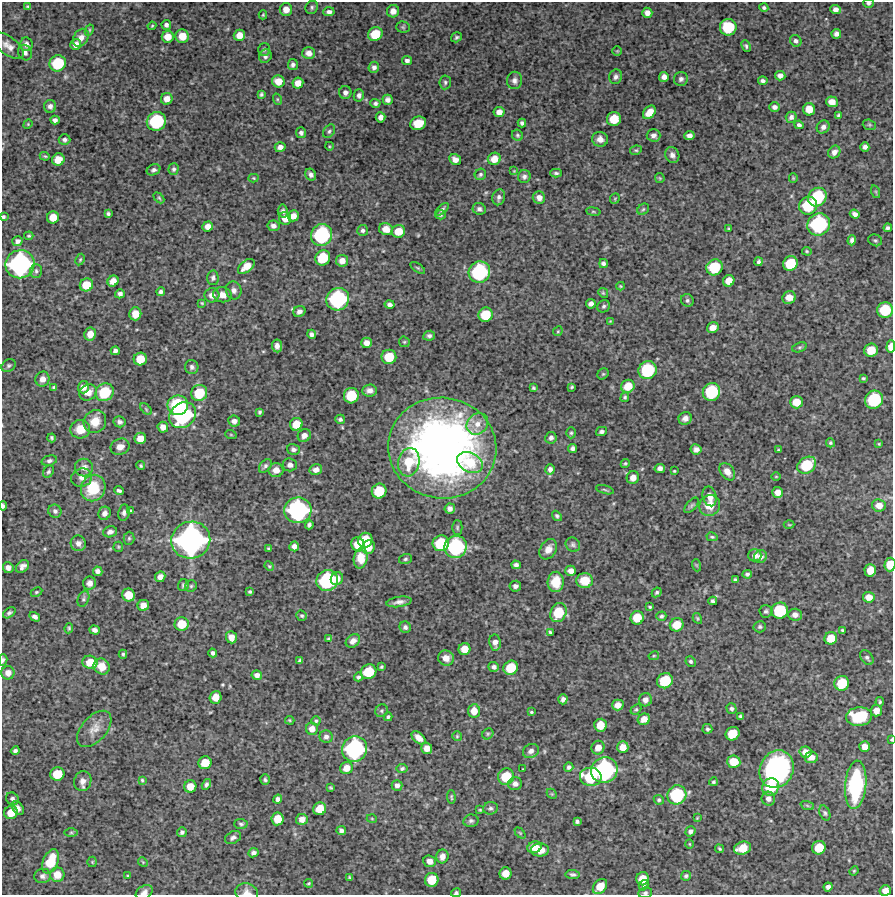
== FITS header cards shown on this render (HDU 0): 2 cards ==
NAXIS1  =                  891 /Length X axis
NAXIS2  =                  893 /Length Y axis

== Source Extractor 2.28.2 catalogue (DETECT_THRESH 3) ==
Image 891 x 893 px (HDU 0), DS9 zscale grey, 1 PNG px = 1 image px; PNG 895 x 897 px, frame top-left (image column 1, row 893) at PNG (2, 2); each listed source drawn as its Kron ellipse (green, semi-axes under 4 px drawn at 4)
Background 4390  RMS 190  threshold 584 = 3 sigma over >= 5 px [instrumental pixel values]
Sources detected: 474; all 474 listed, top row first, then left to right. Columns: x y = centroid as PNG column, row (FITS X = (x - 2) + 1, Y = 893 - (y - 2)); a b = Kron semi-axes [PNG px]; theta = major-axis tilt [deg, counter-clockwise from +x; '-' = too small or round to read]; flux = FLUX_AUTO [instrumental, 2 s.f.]
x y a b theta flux
869 3 5 4 - 2.9e+04
28 6 3 3 - 1.6e+04
312 7 7 6 - 2.7e+04
764 8 4 4 - 2.4e+04
286 9 6 6 - 1.1e+05
835 9 5 4 - 6.0e+04
393 11 6 6 - 9.4e+04
329 12 5 4 - 4.7e+04
647 13 5 5 - 6.1e+04
263 15 4 3 - 1.5e+04
166 25 5 4 - 4.0e+04
152 26 4 3 - 1.4e+04
403 27 7 5 -3 2.1e+04
728 27 8 8 - 5.5e+05
89 30 6 4 62 1.7e+04
375 34 7 6 - 2.8e+05
836 34 5 4 - 4.8e+04
239 35 6 5 - 1.2e+05
182 36 7 6 - 1.8e+05
168 37 6 6 - 1.5e+05
456 37 6 4 36 2.2e+04
81 38 9 7 57 8.8e+04
796 41 6 5 - 3.5e+04
26 44 7 6 - 6.0e+04
76 44 6 5 - 7.3e+04
8 46 18 8 -38 1.0e+05
746 46 6 4 -67 2.5e+04
264 49 6 5 - 2.6e+04
617 51 4 4 - 1.4e+04
25 53 8 6 -64 4.9e+04
309 53 6 6 - 8.2e+04
265 56 7 6 - 3.7e+04
407 60 5 4 - 4.0e+04
58 63 8 8 - 5.4e+05
293 65 5 5 - 4.1e+04
374 67 5 5 - 4.3e+04
780 76 5 5 - 5.7e+04
616 77 7 6 - 3.8e+04
664 77 5 5 - 6.3e+04
681 79 7 7 - 4.5e+04
515 80 8 7 - 5.0e+04
278 81 6 6 - 1.4e+05
763 81 4 3 - 3.2e+04
445 82 7 6 - 2.8e+04
298 83 5 5 - 1.1e+05
345 92 6 6 - 5.5e+04
261 94 4 3 - 2.1e+04
359 95 6 5 - 4.1e+04
167 99 6 6 - 9.9e+04
277 99 6 4 -72 1.5e+04
387 100 5 5 - 5.2e+04
832 102 6 5 - 1.1e+05
375 103 5 4 - 3.1e+04
50 106 6 6 - 4.8e+04
775 107 5 5 - 4.6e+04
809 109 6 6 - 1.7e+05
499 112 5 5 - 8.4e+04
649 112 7 5 47 1.6e+05
838 115 4 3 - 1.9e+04
381 117 5 5 - 6.0e+04
791 117 5 5 - 4.8e+04
614 119 7 6 - 2.7e+05
55 120 4 4 - 4.5e+04
156 121 10 9 - 8.7e+05
418 123 8 6 20 2.8e+05
522 123 4 4 - 3.2e+04
28 124 5 4 - 1.2e+04
799 125 4 3 - 3.1e+04
869 125 7 5 -20 2.0e+04
823 127 7 6 - 5.3e+04
329 131 7 5 56 2.8e+04
301 133 5 5 - 3.8e+04
517 135 6 5 - 2.2e+04
653 135 7 6 - 4.9e+04
689 136 5 4 - 5.7e+04
600 139 8 7 - 8.1e+04
65 140 6 5 - 3.5e+04
329 146 4 3 - 1.1e+04
280 147 5 5 - 5.5e+04
865 147 4 4 - 4.3e+04
636 150 6 4 9 1.9e+04
834 152 7 5 56 6.7e+04
672 155 8 6 -61 5.0e+04
45 156 5 4 - 1.6e+04
494 159 6 6 - 1.3e+05
58 160 6 6 - 1.6e+05
455 160 6 5 - 7.5e+04
174 169 6 5 - 2.9e+04
154 170 7 5 27 3.9e+04
514 171 4 4 - 1.1e+04
556 173 6 3 -1 2.5e+04
480 174 6 5 - 2.6e+04
311 175 6 5 - 4.3e+04
524 177 6 6 - 3.8e+04
254 178 5 4 - 1.5e+04
660 178 5 4 - 1.5e+04
793 178 5 4 - 1.5e+04
876 192 6 4 -72 1.8e+04
499 197 8 6 74 4.6e+04
817 197 10 8 51 7.0e+05
159 198 6 4 -45 1.7e+04
539 198 6 6 - 6.9e+04
615 199 5 5 - 1.4e+04
808 206 9 8 - 5.5e+05
442 209 8 4 44 3.2e+04
479 209 6 6 - 3.5e+04
643 209 6 5 - 2.2e+04
283 211 6 5 - 4.0e+04
593 212 7 3 -8 1.6e+04
108 214 4 4 - 2.7e+04
855 214 5 4 - 5.4e+04
440 215 5 4 - 2.4e+04
293 216 5 5 - 9.1e+04
3 217 4 3 - 2.2e+04
53 217 6 6 - 1.7e+05
285 218 6 6 - 1.1e+05
819 224 11 11 - 1.3e+06
208 226 5 5 - 9.1e+04
273 226 6 5 - 4.9e+04
888 228 4 4 - 3.0e+04
386 229 7 6 - 1.3e+05
729 229 3 2 - 1.2e+04
363 230 5 5 - 3.4e+04
398 231 7 6 - 2.0e+05
321 235 11 10 - 1.1e+06
29 236 4 3 - 1.6e+04
852 240 5 4 - 3.6e+04
875 240 7 5 -22 2.4e+04
17 241 5 5 - 4.2e+04
807 251 5 4 - 1.5e+04
323 258 8 7 - 4.2e+05
80 260 6 4 63 1.7e+04
342 261 6 6 - 8.2e+04
759 262 4 3 - 3.0e+04
790 263 7 7 - 3.8e+05
20 264 15 14 - 2.2e+06
603 264 4 4 - 3.4e+04
246 266 10 5 40 1.2e+05
714 267 8 8 - 4.9e+05
418 268 8 4 -35 2.0e+04
36 271 7 6 - 3.3e+04
479 272 11 10 - 1.1e+06
213 278 7 5 -87 3.6e+04
113 281 6 5 - 1.1e+05
729 281 6 5 - 1.5e+05
86 285 7 6 - 2.3e+05
620 286 4 3 - 1.3e+04
234 290 9 7 -73 5.6e+04
161 292 4 4 - 3.2e+04
603 293 5 4 - 1.6e+04
120 294 5 4 - 4.0e+04
212 295 7 7 - 9.2e+04
222 295 9 7 -16 9.2e+04
789 298 7 6 - 1.0e+05
338 299 12 11 - 1.3e+06
687 300 6 6 - 2.9e+04
202 303 4 4 - 1.4e+04
390 304 5 4 - 4.4e+04
591 304 5 4 - 5.2e+04
604 306 6 5 - 2.8e+04
885 310 8 7 - 4.6e+05
299 311 6 5 - 4.8e+04
135 314 6 6 - 1.7e+05
485 315 7 7 - 3.5e+05
610 321 4 4 - 1.1e+04
713 328 6 5 - 1.0e+05
558 331 5 4 - 1.5e+04
90 334 6 6 - 1.2e+05
312 334 5 4 - 4.0e+04
429 336 6 5 - 3.3e+04
404 342 6 5 - 2.0e+04
366 343 5 5 - 8.7e+04
277 346 6 5 - 5.6e+04
799 347 7 4 19 2.3e+04
891 347 6 4 86 1.4e+05
871 350 7 6 - 2.3e+05
115 351 4 4 - 4.3e+04
389 357 7 7 - 2.9e+05
140 359 6 6 - 2.3e+05
9 366 7 5 32 2.7e+04
192 367 7 6 - 3.8e+04
647 370 9 8 - 7.6e+05
603 374 6 5 - 1.6e+04
863 378 3 3 - 1.8e+04
42 379 7 7 - 9.2e+04
628 386 7 6 - 2.0e+05
54 387 4 3 - 2.3e+04
83 387 6 5 - 8.5e+04
572 387 4 3 - 1.6e+04
533 388 4 3 - 2.0e+04
369 390 7 6 - 6.5e+04
88 392 9 7 29 1.1e+05
105 392 9 8 - 5.5e+05
711 392 9 8 - 7.1e+05
199 393 8 7 - 4.0e+05
351 396 7 7 - 4.1e+05
625 397 5 4 - 2.4e+04
874 400 9 8 - 7.4e+05
796 402 6 6 - 1.9e+05
178 405 10 9 - 9.3e+05
146 409 7 4 -46 2.0e+04
260 412 4 3 - 2.2e+04
183 415 14 12 39 1.5e+06
685 418 7 6 - 6.0e+04
340 419 5 4 - 2.8e+04
234 421 6 5 - 5.8e+04
95 422 12 11 - 2.0e+05
119 422 6 5 - 3.8e+04
296 424 6 6 - 1.9e+05
477 424 12 10 45 1.3e+05
163 427 5 5 - 8.7e+04
80 429 10 9 - 2.0e+05
601 431 6 4 15 3.3e+04
571 433 5 4 - 2.1e+04
231 435 6 3 -19 1.3e+04
304 435 7 6 - 6.8e+04
52 438 4 3 - 2.2e+04
140 438 6 5 - 1.3e+05
551 438 6 5 - 4.1e+04
830 443 4 4 - 2.1e+04
879 444 4 3 - 1.3e+04
120 447 10 8 21 8.7e+04
442 448 54 50 -8 6.9e+06
573 448 4 4 - 3.7e+04
293 449 6 5 - 3.9e+04
696 449 5 5 - 5.0e+04
778 450 3 3 - 1.3e+04
49 461 8 5 16 3.0e+04
409 462 14 10 76 3.4e+05
470 462 14 9 -27 2.7e+05
625 463 5 4 - 1.7e+04
290 465 7 6 - 5.6e+04
807 465 10 8 34 5.0e+05
141 466 4 3 - 1.9e+04
265 466 8 5 49 3.0e+04
84 467 9 9 - 7.9e+04
660 468 5 4 - 6.0e+04
550 469 5 4 - 4.5e+04
276 470 7 7 - 1.1e+05
316 470 6 5 - 7.0e+04
48 471 6 5 - 3.0e+04
674 471 3 3 - 1.3e+04
727 472 9 6 -53 9.5e+04
776 477 4 3 - 1.1e+04
82 478 11 9 21 6.9e+04
633 478 6 6 - 9.2e+04
93 488 13 12 - 4.7e+05
605 490 9 3 -15 1.8e+04
119 491 5 3 - 2.6e+04
379 491 7 7 - 3.6e+05
778 492 5 5 - 9.6e+04
710 496 10 7 -74 8.6e+04
691 505 9 5 49 2.8e+04
710 505 11 10 - 1.6e+05
879 505 7 6 - 9.7e+04
3 506 4 3 - 3.0e+04
450 508 5 5 - 5.3e+04
298 510 13 13 - 1.8e+06
55 511 7 6 - 4.0e+04
131 511 4 3 - 1.3e+04
124 512 8 5 80 3.8e+04
104 513 7 6 - 6.0e+04
557 516 5 4 - 2.7e+04
309 525 4 4 - 3.1e+04
789 525 5 3 - 1.2e+04
457 527 7 5 90 2.3e+04
110 532 7 5 18 4.4e+04
712 537 6 3 -13 1.7e+04
129 538 6 5 - 2.2e+04
191 540 19 18 - 3.6e+06
365 540 7 7 - 3.3e+05
78 543 8 7 - 6.5e+04
441 543 8 7 - 4.8e+05
358 544 7 6 - 2.4e+05
573 545 7 6 - 3.2e+04
294 546 5 5 - 5.7e+04
118 547 5 4 - 1.5e+04
369 547 7 6 - 1.2e+05
456 547 11 11 - 1.3e+06
269 549 4 3 - 1.8e+04
548 549 11 8 57 1.1e+05
755 555 7 6 - 6.8e+04
760 557 7 6 - 5.9e+04
361 558 10 7 80 2.0e+05
405 559 6 5 - 2.5e+04
890 564 7 5 85 2.4e+05
516 565 4 4 - 3.6e+04
696 565 6 4 -71 1.5e+04
22 566 7 5 41 5.9e+04
269 566 5 4 - 1.6e+04
8 568 5 5 - 6.4e+04
870 570 6 6 - 1.7e+05
98 571 5 4 - 5.2e+04
571 571 5 5 - 7.4e+04
747 574 5 3 - 2.5e+04
160 577 5 5 - 7.6e+04
337 579 7 6 - 9.4e+04
735 580 4 4 - 2.7e+04
327 581 11 10 - 1.1e+06
584 581 8 7 - 2.0e+05
556 582 10 8 87 2.6e+05
90 583 7 6 - 5.7e+04
183 585 6 5 - 2.5e+04
191 586 6 6 - 2.6e+04
515 586 6 5 - 4.4e+04
36 592 6 4 26 1.9e+04
250 592 3 3 - 1.8e+04
657 592 5 4 - 2.1e+04
129 595 6 6 - 2.1e+05
869 597 6 5 - 1.1e+05
83 599 8 5 68 3.0e+04
713 601 4 4 - 2.7e+04
399 602 12 5 8 6.4e+04
143 605 5 5 - 9.4e+04
650 607 4 3 - 1.7e+04
766 611 6 6 - 2.9e+04
780 611 8 8 - 5.8e+05
9 613 7 4 36 2.9e+04
558 613 10 7 63 3.9e+05
795 615 7 6 - 6.5e+04
302 616 5 5 - 2.1e+04
661 616 5 4 - 2.8e+04
35 617 6 4 -33 4.4e+04
637 618 7 6 - 2.4e+05
697 618 6 4 -61 1.7e+04
182 624 7 7 - 2.4e+05
677 625 7 6 - 2.0e+05
405 627 6 5 - 3.7e+04
760 627 6 5 - 2.6e+04
69 628 5 3 - 1.8e+04
95 630 5 4 - 4.4e+04
842 630 3 3 - 1.8e+04
550 632 3 3 - 1.6e+04
231 637 6 5 - 9.8e+04
831 638 6 6 - 2.0e+05
329 639 4 4 - 2.7e+04
353 641 8 6 40 7.0e+04
495 643 8 6 -81 7.4e+04
464 649 6 6 - 1.4e+05
213 653 4 4 - 3.4e+04
123 654 4 3 - 1.9e+04
654 656 5 4 - 1.4e+04
446 658 8 7 - 9.5e+04
867 658 8 6 -52 3.2e+04
3 660 5 4 - 2.8e+04
300 661 4 3 - 2.3e+04
691 661 5 5 - 2.3e+04
90 662 7 6 - 2.0e+05
102 666 8 7 - 1.5e+05
381 667 4 3 - 1.7e+04
494 667 5 5 - 4.1e+04
511 668 7 7 - 3.4e+05
369 672 8 7 - 3.9e+05
8 673 6 6 - 8.6e+04
257 675 5 4 - 5.3e+04
358 677 4 4 - 2.9e+04
665 681 8 7 - 4.4e+05
842 683 7 7 - 3.4e+05
216 697 6 6 - 1.4e+05
563 699 5 4 - 4.5e+04
645 700 7 6 - 6.5e+04
880 702 5 3 - 1.8e+04
618 705 6 5 - 8.8e+04
636 709 6 4 40 2.0e+04
731 709 5 5 - 3.2e+04
381 711 6 6 - 2.4e+04
474 711 6 6 - 1.4e+05
876 711 6 5 - 9.5e+04
531 712 3 3 - 1.4e+04
740 716 3 3 - 1.7e+04
388 717 4 3 - 2.3e+04
859 717 13 9 5 5.5e+05
644 719 6 5 - 1.1e+05
290 720 4 3 - 1.4e+04
316 721 4 4 - 2.0e+04
600 725 6 6 - 1.9e+05
94 729 21 12 48 1.5e+05
312 729 6 6 - 8.7e+04
707 729 5 5 - 2.3e+04
488 734 6 5 - 2.0e+04
733 734 7 6 - 2.7e+05
457 736 5 5 - 1.7e+04
326 737 6 6 - 4.5e+04
419 738 8 5 -43 9.1e+04
891 739 3 2 - 1.4e+04
623 747 6 5 - 1.3e+05
865 747 5 5 - 9.1e+04
427 748 6 5 - 8.6e+04
598 748 7 6 - 1.1e+05
355 749 13 12 - 1.6e+06
15 751 4 4 - 3.4e+04
531 751 8 6 30 5.9e+04
806 752 6 5 - 1.1e+05
811 757 6 6 - 7.9e+04
734 762 7 6 - 2.1e+05
205 763 6 6 - 2.1e+05
569 767 4 4 - 2.8e+04
347 768 6 6 - 1.1e+05
402 769 5 4 - 2.5e+04
523 769 2 2 - 8.9e+03
777 769 19 16 62 2.2e+06
604 770 13 12 - 1.8e+06
57 774 7 6 - 2.8e+05
506 777 8 7 - 3.5e+05
591 777 11 9 -8 6.0e+05
142 780 4 4 - 1.6e+04
265 780 5 4 - 2.3e+04
83 781 10 8 73 7.2e+04
713 782 4 3 - 1.9e+04
206 784 6 4 57 3.2e+04
515 784 7 6 - 5.9e+04
397 785 5 5 - 5.1e+04
856 785 24 10 85 1.3e+06
190 786 6 6 - 1.5e+05
771 787 9 8 - 4.3e+05
331 788 4 3 - 1.7e+04
552 794 6 4 -44 1.4e+04
677 795 10 9 - 8.3e+05
451 797 6 3 -85 1.8e+04
12 799 7 6 - 4.3e+04
278 799 4 4 - 4.6e+04
768 799 7 6 - 5.9e+04
659 800 5 4 - 2.2e+04
807 805 7 4 -20 2.6e+04
18 808 8 5 -55 4.7e+04
490 808 7 6 - 3.4e+04
320 809 7 6 - 2.1e+05
480 810 3 3 - 1.4e+04
11 812 7 6 - 1.8e+05
825 813 8 5 -68 2.8e+04
697 818 4 3 - 1.2e+04
278 819 6 6 - 2.0e+05
302 819 6 5 - 8.7e+04
372 819 5 3 - 1.1e+04
471 821 7 6 - 3.6e+04
577 821 4 3 - 2.5e+04
241 824 6 5 - 2.7e+04
341 831 5 4 - 4.1e+04
690 831 5 5 - 3.9e+04
182 832 5 4 - 2.9e+04
71 833 6 4 0 2.2e+04
520 833 6 4 -45 1.6e+04
233 837 8 6 28 3.8e+04
689 844 5 3 - 1.2e+04
535 847 7 5 19 1.3e+05
743 848 9 6 17 2.3e+05
819 848 7 6 - 2.7e+05
719 849 4 3 - 1.6e+04
540 850 9 6 2 1.6e+05
253 853 5 4 - 4.1e+04
442 856 7 6 - 8.7e+04
51 861 12 7 68 3.6e+05
429 861 6 5 - 8.4e+04
92 862 5 5 - 1.5e+04
143 862 5 4 - 1.4e+04
854 871 5 4 - 1.4e+04
506 873 6 6 - 1.5e+05
572 874 7 4 -6 3.2e+04
57 875 7 7 - 1.6e+05
43 876 8 7 - 4.6e+04
128 876 4 4 - 1.4e+04
686 876 5 4 - 2.6e+04
350 878 4 3 - 1.8e+04
642 879 7 6 - 1.8e+05
432 880 7 6 - 2.7e+05
308 883 4 4 - 1.7e+04
643 885 5 4 - 3.0e+04
600 886 8 6 48 1.9e+05
828 887 4 4 - 4.3e+04
885 891 5 5 - 9.8e+04
144 892 9 6 31 6.2e+04
247 892 11 9 -15 8.3e+04
456 893 5 4 - 2.7e+04
645 893 7 5 11 3.0e+04
At the frame edge (FLAGS 8, measured only in part): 12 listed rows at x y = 869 3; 3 217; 891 347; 3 506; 890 564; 3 660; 891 739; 885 891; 144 892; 247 892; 456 893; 645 893